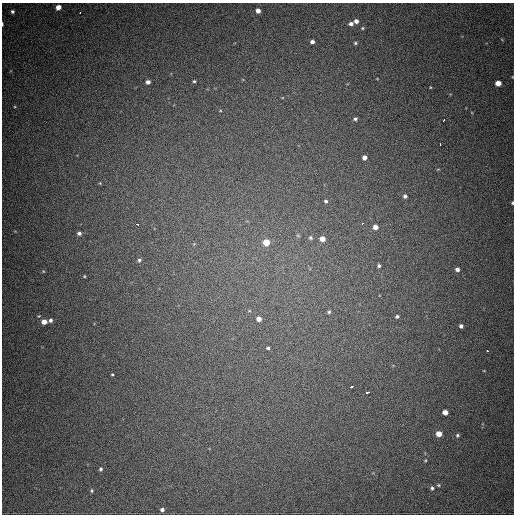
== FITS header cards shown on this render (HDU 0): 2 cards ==
NAXIS1  =                  512
NAXIS2  =                  512

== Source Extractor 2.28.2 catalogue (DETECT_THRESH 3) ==
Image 512 x 512 px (HDU 0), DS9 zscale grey, 1 PNG px = 1 image px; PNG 516 x 516 px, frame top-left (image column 1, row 512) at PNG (2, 3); no overlay
Background 762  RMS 21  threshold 63.1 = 3 sigma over >= 5 px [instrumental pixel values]
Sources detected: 57; all 57 listed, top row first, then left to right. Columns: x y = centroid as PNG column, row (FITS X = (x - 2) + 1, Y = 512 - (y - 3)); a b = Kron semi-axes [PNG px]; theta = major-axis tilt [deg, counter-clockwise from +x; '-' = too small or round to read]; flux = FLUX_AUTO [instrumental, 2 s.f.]
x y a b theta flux
58 7 4 4 - 12000
12 11 4 3 - 2800
258 11 4 4 - 8100
80 12 3 2 - 2700
356 21 4 4 - 6000
2 24 4 2 - 2100
351 24 4 4 - 5000
362 28 4 4 - 1500
312 42 4 4 - 5000
355 43 4 3 - 1900
194 81 4 4 - 1800
148 82 4 4 - 5600
498 83 5 4 - 16000
430 87 4 2 - 1100
355 119 5 5 - 3300
444 120 3 2 - 3700
440 144 3 2 - 3300
364 157 4 4 - 7800
438 169 6 3 19 1100
100 183 4 4 - 1200
405 196 5 4 - 3700
326 201 4 4 - 2900
512 203 4 3 - 1800
363 223 3 3 - 2900
137 224 3 3 - 6800
375 227 5 5 - 10000
79 233 5 4 - 4200
298 235 5 5 - 1900
310 238 6 6 - 3000
322 239 5 5 - 12000
266 242 5 5 - 33000
139 260 5 4 - 2700
379 266 4 4 - 2700
457 269 4 4 - 5000
43 271 5 3 - 1200
84 276 4 3 - 1300
329 312 4 4 - 2200
397 316 4 3 - 2500
259 319 4 4 - 9800
50 320 5 5 - 3700
44 322 5 4 - 12000
461 326 4 4 - 4000
268 348 5 4 - 2400
487 351 3 3 - 4300
484 371 4 2 - 990
112 374 3 2 - 1300
352 386 4 3 - 7400
368 392 4 3 - 5600
445 412 4 4 - 11000
439 434 4 4 - 16000
457 435 5 4 - 2200
425 460 4 3 - 1300
101 469 5 4 - 2500
438 485 5 4 - 1700
432 488 5 4 - 2700
92 491 5 4 - 1900
162 510 4 4 - 4300
At the frame edge (FLAGS 8, measured only in part): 2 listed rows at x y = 2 24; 512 203